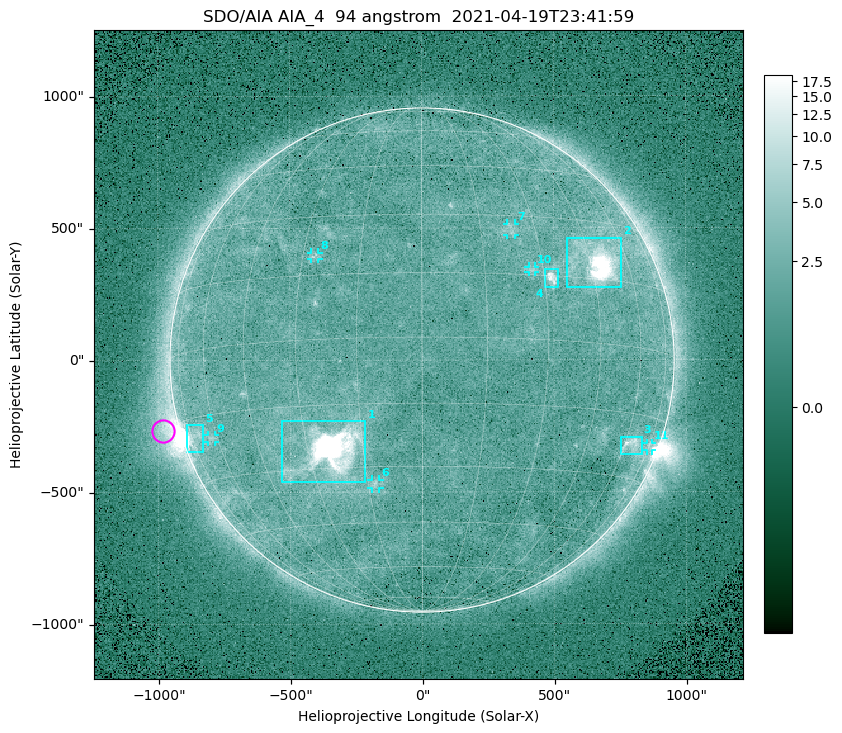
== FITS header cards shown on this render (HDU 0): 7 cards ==
TELESCOP= 'SDO/AIA '
INSTRUME= 'AIA_4   '
WAVELNTH=                   94
WAVEUNIT= 'angstrom'
DATE-OBS= '2021-04-19T23:41:59.12'
CTYPE1  = 'HPLN-TAN'
CTYPE2  = 'HPLT-TAN'

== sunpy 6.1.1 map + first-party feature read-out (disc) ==
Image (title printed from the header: SDO/AIA AIA_4  94 angstrom  2021-04-19T23:41:59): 512 x 512 px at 4.8 arcsec/px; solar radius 955 arcsec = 199 px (full disc in frame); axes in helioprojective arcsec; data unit not stated in the header (colour bar unlabelled)
Orientation: roll -0.137 deg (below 1 deg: not rotated)
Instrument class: DISC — disc imager (sunpy class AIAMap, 94 A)
Bright regions (active regions / flare kernels): reference = the median radial profile (limb darkening/brightening removed); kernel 5 px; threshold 5 sigma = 2.61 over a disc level ~1.77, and >= 1.15x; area >= 9 px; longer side >= 5 px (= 24 arcsec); searched inside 0.97 R_sun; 11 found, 11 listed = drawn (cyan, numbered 1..; 6 of them under ~33 arcsec drawn as corner ticks so the feature stays visible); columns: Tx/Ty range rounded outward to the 10 arcsec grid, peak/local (2 s.f.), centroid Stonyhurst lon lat
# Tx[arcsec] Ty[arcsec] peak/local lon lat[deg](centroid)
1 -540..-210 -460..-230 1836 -23 -26
2 550..760 270..470 59 +47 +19
3 750..830 -360..-290 4.6 +64 -22
4 460..520 270..350 7 +32 +14
5 -900..-830 -350..-240 6.3 -72 -19
6 -190..-160 -490..-450 3.4 -13 -34
7 320..360 470..520 2.8 +23 +26
8 -420..-390 380..410 3 -27 +20
9 -810..-780 -310..-280 2.8 -63 -20
10 400..430 330..360 2.8 +27 +16
11 850..870 -350..-310 2.9 +75 -21
Off-limb structures (1.02-1.3 R_sun): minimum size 50 px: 6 found; the strongest spans PA ~85..115 deg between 1.02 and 1.21 R_sun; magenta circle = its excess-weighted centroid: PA ~105 deg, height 1.06 R_sun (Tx ~-980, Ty ~-270 arcsec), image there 5.1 x the reference